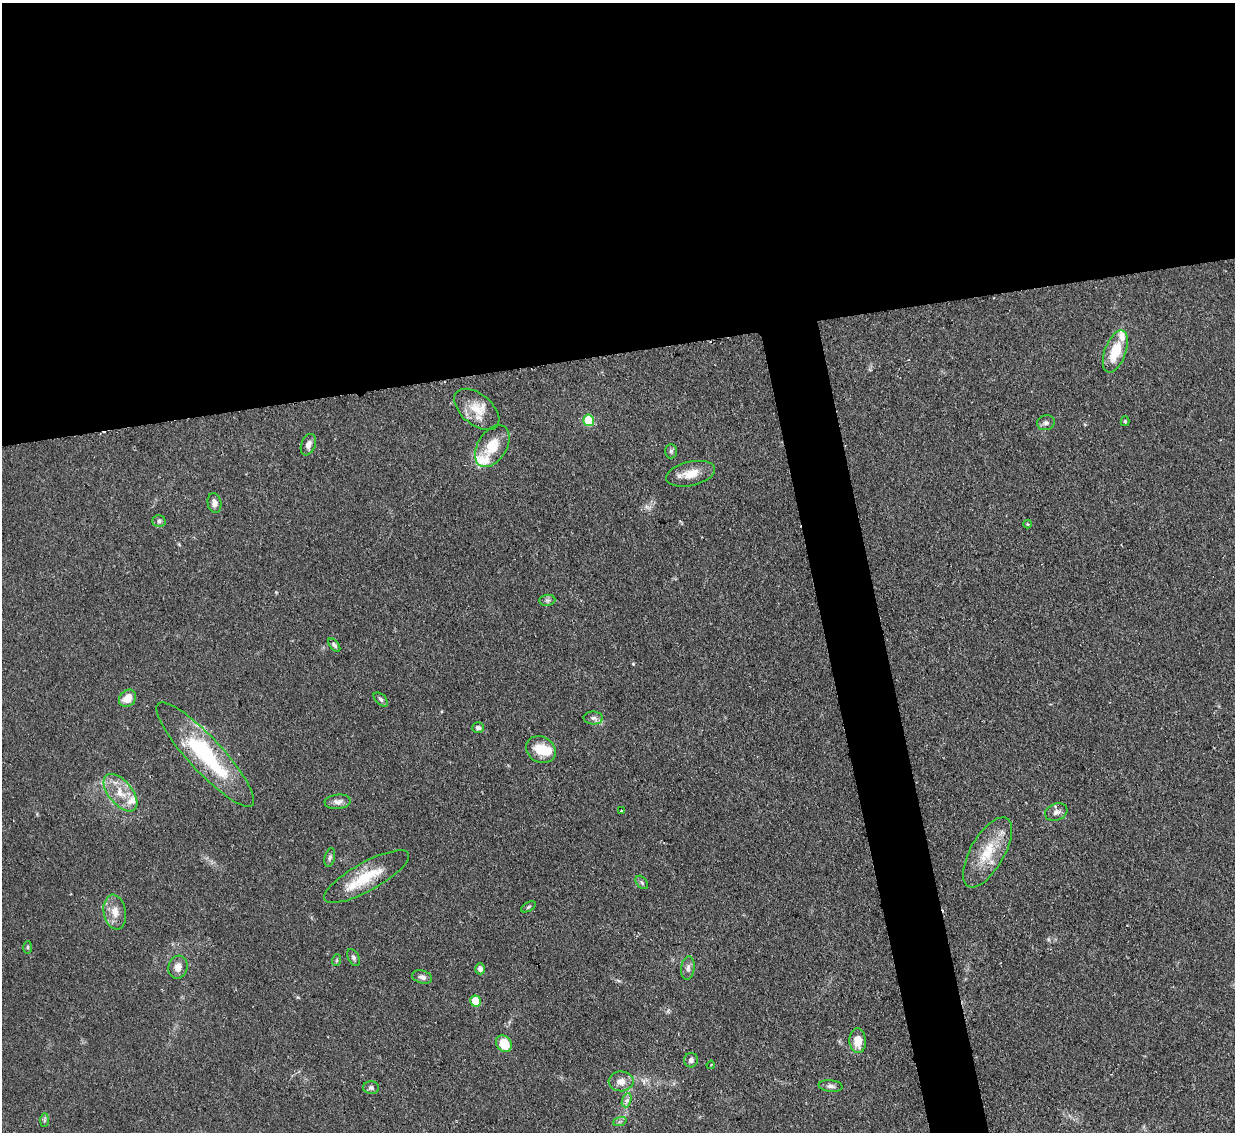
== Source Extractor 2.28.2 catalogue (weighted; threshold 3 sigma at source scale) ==
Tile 2 of 4 x 4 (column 2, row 1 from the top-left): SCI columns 1233-2465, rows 3643-4772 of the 4931 x 4910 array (HDU 1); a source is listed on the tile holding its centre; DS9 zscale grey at full resolution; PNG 1237 x 1134 px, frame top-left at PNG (2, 3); each listed source drawn as its Kron ellipse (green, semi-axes under 4 px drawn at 4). Shown black and unused: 34% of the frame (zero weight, under 2 of 3 exposures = <1% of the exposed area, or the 3 px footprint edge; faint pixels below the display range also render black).
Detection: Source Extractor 2.28.2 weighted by HDU 2 'WHT'; one run over the whole footprint, this tile lists its part. Background 0.0828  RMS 0.0061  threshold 0.0275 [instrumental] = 3 sigma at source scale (4.5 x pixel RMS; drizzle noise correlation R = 1.50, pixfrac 1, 0.05/0.05 arcsec/px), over >= 5 px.
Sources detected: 54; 1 inside a brighter object's white glare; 1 cosmic-ray / hot-pixel residue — neither listed nor drawn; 4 inside a brighter listed object's ellipse — not listed separately; the other 48 listed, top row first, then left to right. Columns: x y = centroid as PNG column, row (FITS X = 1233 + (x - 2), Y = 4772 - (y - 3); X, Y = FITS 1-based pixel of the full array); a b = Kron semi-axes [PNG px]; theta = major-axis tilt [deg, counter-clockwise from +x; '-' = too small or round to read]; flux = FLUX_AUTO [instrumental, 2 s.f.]
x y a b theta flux
1115 351 22 10 70 18
477 409 26 15 -40 13
589 420 6 5 - 34
1125 421 5 4 - 0.86
1046 423 9 7 14 2.3
308 445 11 7 68 3.3
492 446 23 14 58 14
671 451 7 6 - 1.4
691 474 25 12 13 9.6
214 503 10 6 -79 3.3
159 521 6 5 - 1.3
1028 524 4 4 - 0.59
547 600 8 5 6 1.5
334 645 8 4 -49 1.5
128 698 9 7 48 7.4
381 699 8 5 -45 1.4
593 718 10 6 -1 2.3
478 728 6 5 - 2.1
541 750 15 12 -29 13
205 754 69 17 -47 64
120 793 22 12 -51 12
338 802 13 7 5 3.2
621 811 3 2 - 0.69
1056 812 11 8 20 3.1
987 852 39 17 60 22
330 857 9 5 76 1.5
366 877 48 14 29 24
642 882 7 5 -50 1.3
528 907 8 4 28 1.1
115 912 17 11 -80 7
28 947 6 3 89 0.77
353 957 9 5 -64 1.6
337 960 6 3 71 0.73
178 967 11 9 74 4.8
688 968 12 6 82 2.7
480 969 5 5 - 2.4
422 977 10 6 -16 2.5
476 1001 5 5 - 17
858 1041 12 8 -85 8.9
504 1044 9 7 -52 15
691 1060 7 6 - 1.9
711 1065 4 3 - 0.64
621 1081 12 10 2 5.1
831 1086 12 6 -6 2.2
371 1088 8 6 -1 1.7
627 1100 7 4 71 1.9
44 1120 7 4 89 1.2
620 1121 7 4 20 1.1